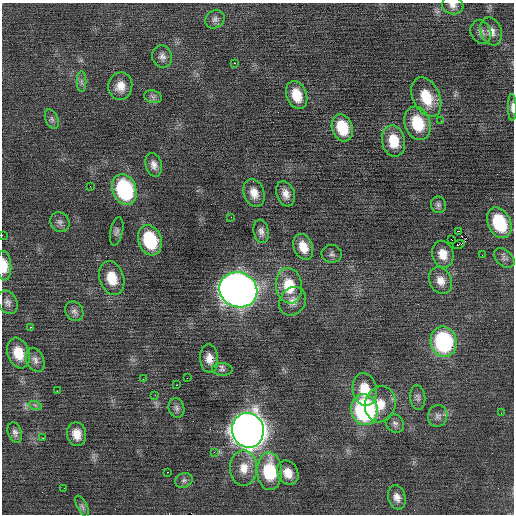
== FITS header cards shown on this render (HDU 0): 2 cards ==
NAXIS1  =                  512 / Axis length
NAXIS2  =                  512 / Axis length

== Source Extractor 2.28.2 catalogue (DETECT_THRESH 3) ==
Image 512 x 512 px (HDU 0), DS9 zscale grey, 1 PNG px = 1 image px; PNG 516 x 516 px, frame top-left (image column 1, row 512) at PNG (2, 3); each listed source drawn as its Kron ellipse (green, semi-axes under 4 px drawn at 4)
Background 0.146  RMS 0.82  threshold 2.45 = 3 sigma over >= 5 px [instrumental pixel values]
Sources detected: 79; all 79 listed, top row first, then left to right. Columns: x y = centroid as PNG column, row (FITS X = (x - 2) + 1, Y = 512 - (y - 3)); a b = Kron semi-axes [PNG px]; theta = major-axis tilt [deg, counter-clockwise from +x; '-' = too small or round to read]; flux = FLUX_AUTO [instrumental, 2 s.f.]
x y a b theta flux
453 5 11 9 -18 290
215 19 10 8 38 220
491 31 14 10 -69 470
481 32 12 10 -64 300
162 56 11 10 - 290
234 63 2 2 - 400
81 82 10 5 -90 150
120 86 14 12 77 660
297 95 14 10 -70 1200
153 97 9 6 -18 170
426 97 21 13 -65 1600
512 107 13 4 -90 230
52 119 10 6 -67 170
441 121 3 2 - 53
418 123 17 12 -72 2100
342 128 14 10 -72 1700
393 141 16 11 -79 1400
154 165 12 8 -75 340
90 186 2 2 - 41
124 189 16 12 -71 5900
254 193 14 10 -71 620
285 194 13 9 -71 440
438 205 8 7 - 180
231 217 2 2 - 28
60 222 10 9 - 240
499 223 16 11 -64 2700
117 231 14 6 78 180
261 231 12 7 -79 280
458 231 3 2 - 610
2 235 2 2 - 140
150 240 15 11 -71 3200
451 240 3 2 - 19
459 245 6 2 17 730
303 247 13 9 -68 890
332 254 10 9 - 200
443 254 13 10 -76 740
482 255 2 2 - 26
504 258 12 8 -42 220
4 266 15 7 -86 720
112 278 17 12 -72 1200
441 281 14 11 -63 540
289 286 18 13 -82 1700
238 290 19 17 -24 59000
293 301 15 12 57 490
8 302 12 9 -63 270
74 311 10 8 -58 250
30 327 3 2 - 180
443 342 15 13 -79 6400
18 353 16 11 -71 1200
209 358 14 9 -85 500
35 360 13 8 -65 270
222 369 10 6 -2 190
187 378 2 2 - 31
143 379 2 2 - 170
177 385 2 2 - 210
365 389 16 12 -79 1100
57 391 2 2 - 290
155 395 3 3 - 30
418 397 12 7 -84 220
380 404 18 15 75 1100
35 405 7 4 -19 110
176 408 10 7 -74 190
364 410 15 13 -81 9600
501 413 2 2 - 25
438 416 11 9 76 310
395 423 10 8 -47 230
248 430 17 16 - 82000
15 433 10 6 -69 210
77 434 12 9 -79 640
43 438 3 2 - 64
214 452 3 2 - 95
244 468 17 13 90 880
269 471 19 12 -88 3000
167 472 2 2 - 330
288 473 13 10 -63 680
184 480 9 7 23 170
64 488 2 2 - 23
397 497 12 8 -74 380
82 507 12 5 -63 160
At the frame edge (FLAGS 8, measured only in part): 4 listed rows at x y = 453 5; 512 107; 2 235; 4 266